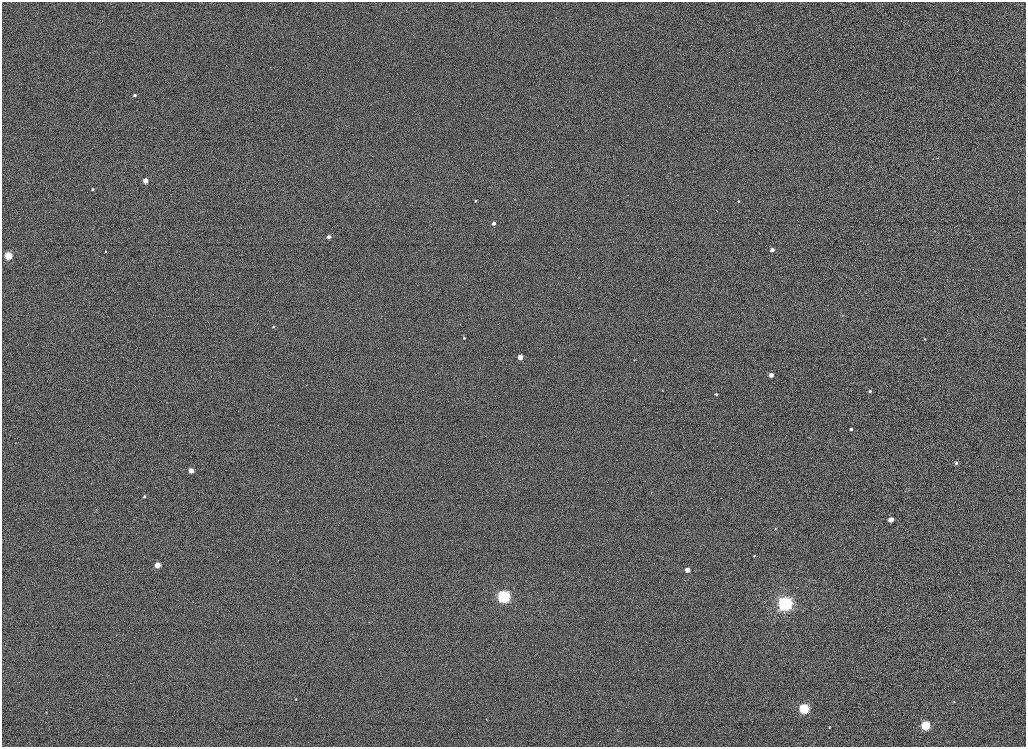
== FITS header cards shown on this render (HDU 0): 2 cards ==
NAXIS1  =                 2048
NAXIS2  =                 1489

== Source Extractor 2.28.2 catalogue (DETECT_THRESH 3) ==
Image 2048 x 1489 px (HDU 0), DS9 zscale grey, zoomed out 1/2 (1 PNG px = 2 x 2 image px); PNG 1028 x 749 px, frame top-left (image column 1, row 1489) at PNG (2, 2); no overlay
Background 1020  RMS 5.1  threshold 15.2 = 3 sigma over >= 5 px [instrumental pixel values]
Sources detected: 39; all 39 listed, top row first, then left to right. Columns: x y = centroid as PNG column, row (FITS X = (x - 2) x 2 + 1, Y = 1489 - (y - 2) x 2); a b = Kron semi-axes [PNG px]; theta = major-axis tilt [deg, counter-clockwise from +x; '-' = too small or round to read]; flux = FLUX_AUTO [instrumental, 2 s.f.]
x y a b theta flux
135 95 3 3 - 2700
937 158 3 3 - 550
145 180 3 3 - 15000
92 189 3 3 - 1400
475 201 3 2 - 1400
738 201 3 2 - 980
494 223 3 3 - 4800
328 237 3 3 - 5100
772 250 3 3 - 8000
105 252 2 2 - 680
8 256 4 3 - 77000
842 315 4 2 - 730
273 327 3 3 - 1000
464 338 3 3 - 1300
925 339 3 2 - 810
520 357 3 3 - 18000
634 360 3 2 - 480
771 375 3 3 - 11000
662 390 3 2 - 490
870 391 3 3 - 2300
716 394 2 2 - 1600
851 429 3 3 - 2500
956 463 3 3 - 2400
191 470 3 3 - 17000
144 496 3 3 - 1500
891 520 3 3 - 15000
775 529 3 2 - 580
754 556 3 3 - 860
157 565 3 3 - 28000
687 570 3 3 - 14000
504 597 4 4 - 510000
785 604 4 4 - 870000
296 699 2 2 - 630
954 702 3 3 - 700
804 708 4 4 - 220000
46 712 3 2 - 470
486 719 3 2 - 350
926 725 4 4 - 140000
829 727 3 3 - 870